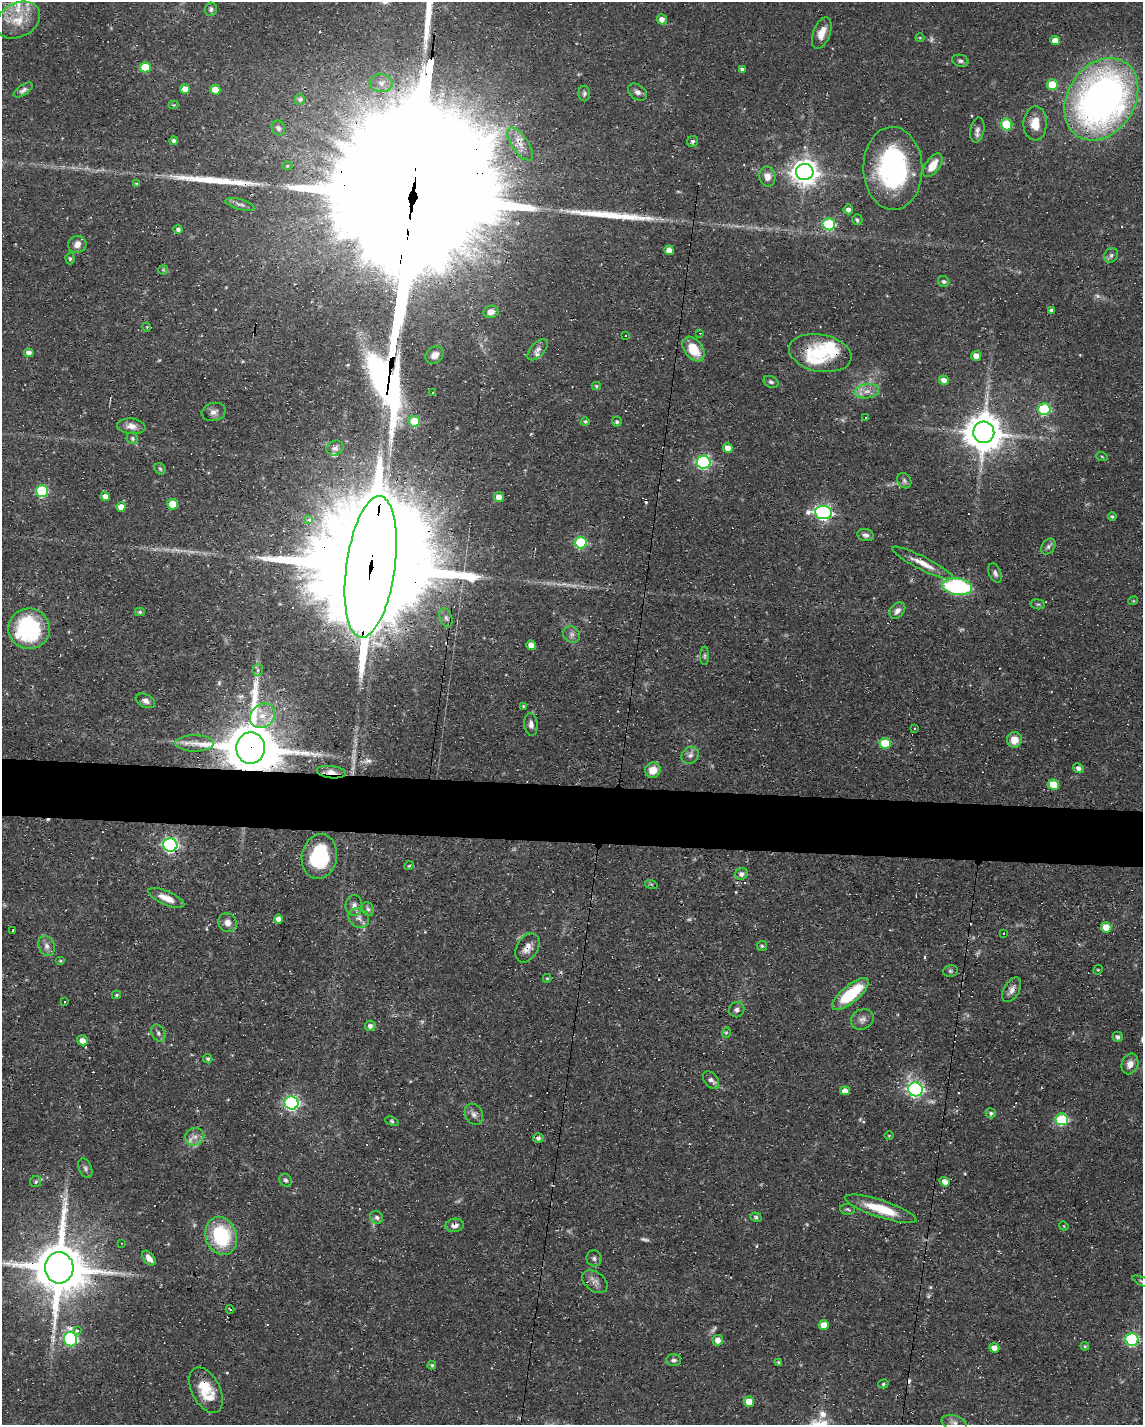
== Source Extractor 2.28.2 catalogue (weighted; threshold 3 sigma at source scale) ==
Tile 7 of 4 x 3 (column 3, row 2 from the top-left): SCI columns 2281-3421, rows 1636-3058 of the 4561 x 4584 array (HDU 1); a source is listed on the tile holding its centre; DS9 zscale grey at full resolution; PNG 1145 x 1427 px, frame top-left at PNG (2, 2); each listed source drawn as its Kron ellipse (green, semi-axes under 4 px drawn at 4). Shown black and unused: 4% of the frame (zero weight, under 3 of 4 exposures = <1% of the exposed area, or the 3 px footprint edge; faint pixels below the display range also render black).
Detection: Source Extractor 2.28.2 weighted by HDU 2 'WHT'; one run over the whole footprint, this tile lists its part. Background 0.0541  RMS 0.0032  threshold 0.0144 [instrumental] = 3 sigma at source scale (4.5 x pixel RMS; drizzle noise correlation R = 1.50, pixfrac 1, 0.05/0.05 arcsec/px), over >= 5 px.
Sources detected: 224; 7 too faint to see at this stretch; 15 cosmic-ray / hot-pixel residue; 3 long thin detections or spike segments (spike, bleed or trail) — neither listed nor drawn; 9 inside a brighter listed object's ellipse — not listed separately; the other 190 listed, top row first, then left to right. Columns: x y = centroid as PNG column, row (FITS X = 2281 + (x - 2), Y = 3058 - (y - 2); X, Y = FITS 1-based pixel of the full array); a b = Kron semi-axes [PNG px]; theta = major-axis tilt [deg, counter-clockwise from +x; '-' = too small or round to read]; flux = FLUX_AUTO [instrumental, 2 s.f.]
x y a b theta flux
211 9 6 6 - 0.8
662 19 5 5 - 2
18 20 23 17 28 8.1
822 33 16 8 69 3.4
920 38 4 4 - 0.34
1055 41 5 4 - 3.7
960 61 8 6 -16 0.83
145 67 5 5 - 9.3
742 69 4 4 - 0.73
381 83 11 9 -5 2.8
1052 85 5 5 - 8.8
185 89 5 5 - 3
23 90 11 5 33 1.1
215 90 5 5 - 3.9
637 92 10 7 -34 1.3
584 93 8 6 89 0.74
300 99 6 5 - 0.76
1101 99 44 33 57 170
173 105 5 4 - 0.33
1035 123 17 11 89 5.4
1007 124 6 5 - 10
278 128 8 6 -59 1.1
977 130 12 7 79 1.4
174 141 4 4 - 1
692 141 6 5 - 0.7
520 144 19 8 -56 3.6
933 165 13 7 55 4.8
287 166 5 4 - 0.45
893 168 41 29 -89 53
805 172 8 8 - 340
767 176 10 8 -78 2.6
136 184 4 3 - 0.41
240 205 15 5 -16 1.2
848 209 5 5 - 1.4
857 220 5 5 - 0.76
829 224 6 6 - 30
178 229 4 4 - 0.91
77 244 9 8 - 2.2
669 250 4 4 - 2.6
1111 255 8 6 55 0.95
70 259 6 4 -89 0.62
163 270 5 5 - 0.37
944 281 6 5 - 0.74
1051 310 3 3 - 0.72
491 312 7 6 - 1.9
147 327 5 3 - 0.24
700 333 3 3 - 0.23
625 335 3 3 - 9.1
693 349 14 9 -54 7.6
538 350 13 6 47 1.6
29 353 5 4 - 1.6
820 353 31 18 -11 17
434 355 10 8 43 2.2
976 356 5 4 - 2.6
944 380 5 4 - 2.3
771 382 8 5 -25 0.76
596 386 4 4 - 0.42
867 391 12 7 8 2.4
432 392 3 3 - 0.72
1044 409 6 6 - 28
214 412 12 9 13 1.7
865 417 3 3 - 0.71
585 421 4 4 - 0.56
414 422 5 5 - 12
617 422 5 5 - 0.7
131 426 14 7 -6 2.2
984 432 11 10 - 940
132 438 6 5 - 0.67
335 448 9 7 22 1.2
728 448 5 4 - 2.8
1102 457 6 3 -21 0.33
704 462 7 6 - 58
160 469 6 5 - 0.56
904 481 8 6 -56 0.85
42 491 6 6 - 26
105 496 5 4 - 2.3
499 497 5 5 - 2.7
173 504 5 5 - 7.1
121 507 5 4 - 3.1
823 513 8 6 -7 95
1112 517 4 4 - 0.6
309 519 3 3 - 2
866 535 8 6 -14 1.1
581 543 6 6 - 25
1048 546 9 6 52 0.99
923 563 34 6 -27 4.7
371 567 71 24 82 26000
995 573 10 6 -68 1
957 587 15 8 -8 39
1133 601 5 3 - 0.28
1038 604 7 5 -6 0.58
897 611 9 6 48 1.6
140 612 5 4 - 0.51
446 618 10 6 -70 1.1
29 629 21 20 - 38
571 634 9 8 - 1.3
531 645 5 5 - 3.2
705 656 9 3 90 0.52
258 670 6 5 - 0.72
145 701 10 6 -24 1.5
523 706 4 3 - 0.32
262 716 13 11 41 4.8
531 724 11 6 -85 1.4
915 728 3 3 - 0.99
1014 740 8 7 - 3.9
195 743 19 8 -1 3.7
885 743 5 5 - 12
251 748 16 14 88 2900
690 755 9 8 - 1.4
1079 768 5 4 - 1.4
653 770 8 7 - 4
331 772 14 6 -6 2.6
1053 785 5 5 - 9.4
170 845 7 6 - 81
319 857 23 17 82 22
409 866 5 4 - 0.39
742 874 6 5 - 1.5
651 884 6 4 -18 0.43
166 898 19 7 -23 3.8
354 906 10 8 82 1.6
368 909 7 5 -61 0.78
359 918 11 9 -35 1.8
278 919 4 4 - 1.5
227 923 10 9 - 2.2
1106 927 5 5 - 5.8
13 930 3 2 - 0.66
1004 933 3 2 - 0.31
47 946 10 8 -68 1.8
762 946 5 5 - 0.52
527 948 16 10 60 2.8
61 961 5 3 - 0.38
1098 970 5 4 - 0.39
950 971 7 5 14 0.63
547 978 4 4 - 0.37
1012 990 13 7 60 2
850 994 23 8 40 17
116 995 4 3 - 0.45
65 1002 3 3 - 0.62
737 1010 8 7 - 1.1
862 1019 12 10 27 1.7
370 1026 5 5 - 1.3
158 1033 9 6 -64 1.1
726 1033 5 3 - 0.31
1118 1037 5 5 - 0.85
82 1040 5 5 - 2.5
208 1059 5 4 - 0.6
1130 1064 10 8 71 2.4
711 1080 10 6 -49 1.2
915 1089 7 7 - 80
845 1091 5 4 - 2
291 1103 7 6 - 72
991 1113 5 5 - 0.76
474 1114 11 8 -61 1.5
1062 1119 6 6 - 32
392 1121 7 3 -21 0.54
889 1136 5 3 - 0.27
195 1137 9 8 - 2.1
538 1138 5 5 - 1
85 1168 10 6 -68 1
286 1180 7 5 -53 0.72
36 1182 6 5 - 0.66
945 1182 5 4 - 2.3
848 1209 7 5 -5 0.65
881 1209 37 8 -18 11
376 1217 7 6 - 1.1
756 1217 5 5 - 0.75
455 1225 9 6 10 1.8
1064 1226 5 3 - 0.27
221 1236 20 15 -70 22
121 1243 3 2 - 0.23
149 1258 8 5 -52 2.2
594 1258 8 7 - 1
59 1268 15 14 - 2200
595 1282 14 9 -37 2
1142 1282 11 4 -24 0.76
230 1309 4 2 - 0.28
824 1325 5 5 - 3.3
77 1330 3 3 - 1.6
71 1339 7 6 - 59
718 1340 5 5 - 2.3
1132 1340 6 6 - 45
1085 1346 4 4 - 0.37
994 1348 5 4 - 2.2
673 1360 7 6 - 0.95
779 1363 3 3 - 0.62
432 1365 4 3 - 0.45
883 1384 5 4 - 0.46
206 1390 24 14 -63 8.9
749 1402 5 5 - 5.1
954 1423 13 7 -15 1.7
Overlapping masked pixels (flux is a lower limit): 13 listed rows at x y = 1101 99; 520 144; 820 353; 371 567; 957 587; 251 748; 331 772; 170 845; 527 948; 455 1225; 59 1268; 1132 1340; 206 1390
Isophote crosses this tile's border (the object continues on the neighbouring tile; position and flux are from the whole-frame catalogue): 3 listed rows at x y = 1101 99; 1142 1282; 954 1423
Unlisted compact peaks at least as high as the median listed source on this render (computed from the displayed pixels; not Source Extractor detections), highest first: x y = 823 1414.